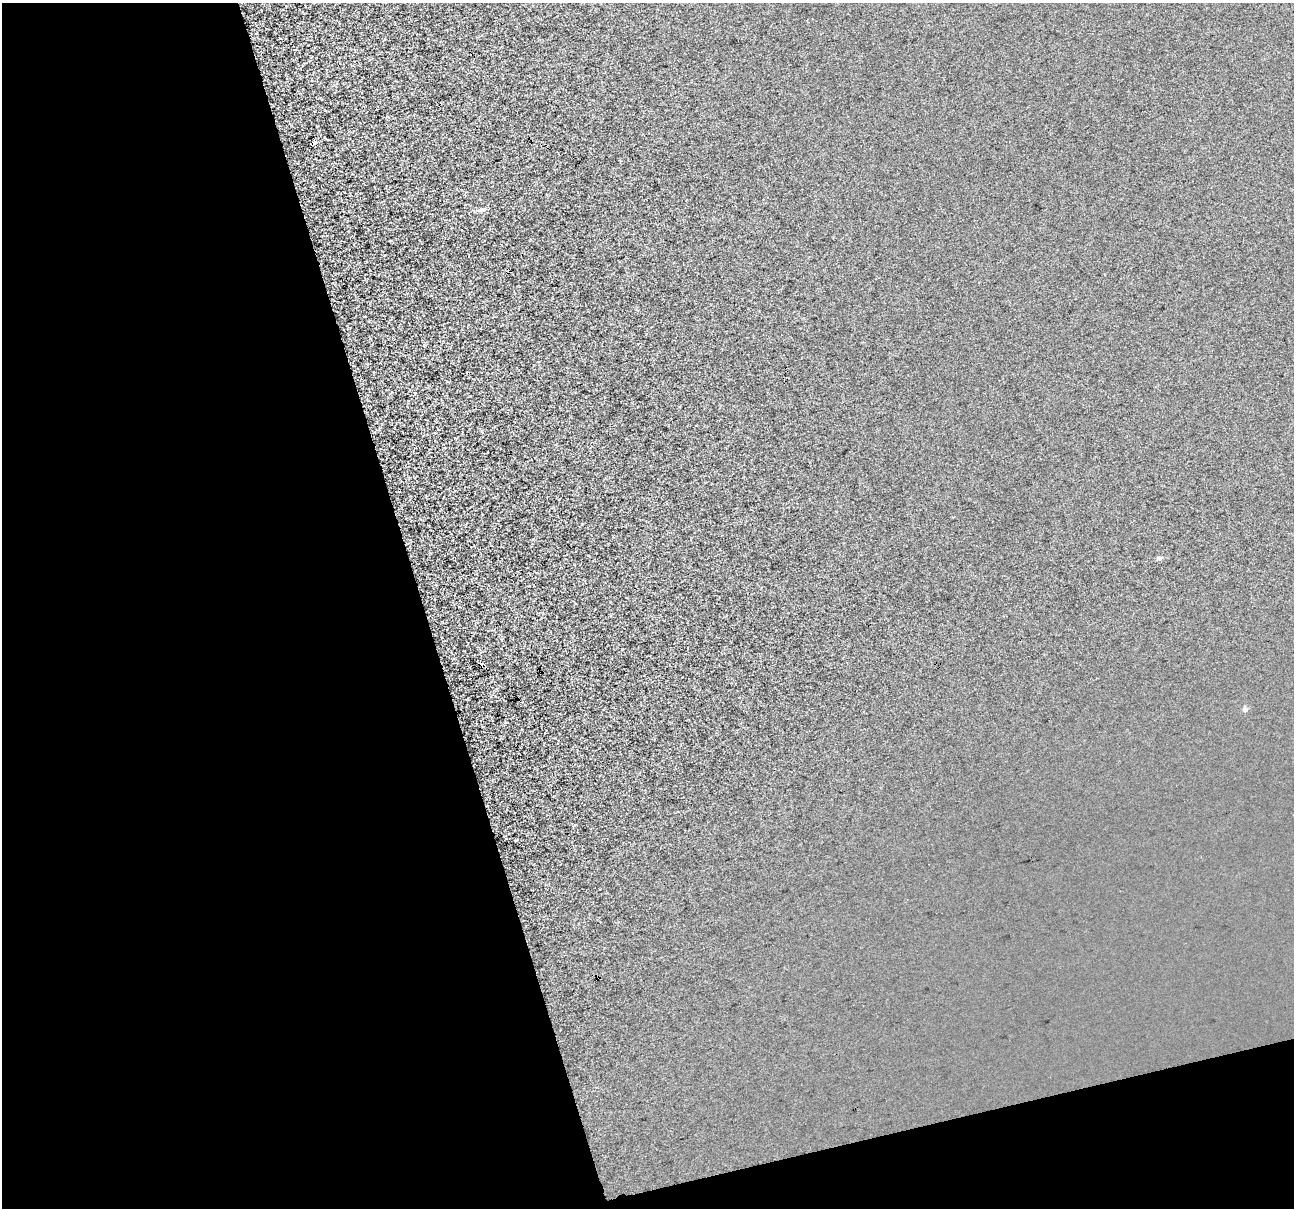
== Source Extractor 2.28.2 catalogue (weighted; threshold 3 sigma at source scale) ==
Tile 3 of 2 x 2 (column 1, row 2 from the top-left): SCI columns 3-1294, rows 37-1242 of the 2586 x 2498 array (HDU 1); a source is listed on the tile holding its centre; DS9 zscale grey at full resolution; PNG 1296 x 1210 px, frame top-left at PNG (2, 3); no overlay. Shown black and unused: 37% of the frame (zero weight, under 3 of 4 exposures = <1% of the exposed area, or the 3 px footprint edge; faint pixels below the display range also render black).
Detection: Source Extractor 2.28.2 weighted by HDU 2 'WHT'; one run over the whole footprint, this tile lists its part. Background 0.00573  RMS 0.053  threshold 0.24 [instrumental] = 3 sigma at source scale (4.5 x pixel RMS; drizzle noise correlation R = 1.50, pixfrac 1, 0.0396/0.0396 arcsec/px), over >= 5 px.
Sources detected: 5; all 5 listed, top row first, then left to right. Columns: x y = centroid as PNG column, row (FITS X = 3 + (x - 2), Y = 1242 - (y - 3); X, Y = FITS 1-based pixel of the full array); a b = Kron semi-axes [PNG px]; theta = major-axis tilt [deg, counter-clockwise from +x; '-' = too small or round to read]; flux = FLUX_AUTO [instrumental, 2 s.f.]
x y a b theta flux
314 142 4 3 - 130
481 209 9 5 14 27
1160 558 6 5 - 15
483 665 4 3 - 100
1245 709 6 6 - 14
Overlapping masked pixels (flux is a lower limit): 2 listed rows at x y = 314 142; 483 665